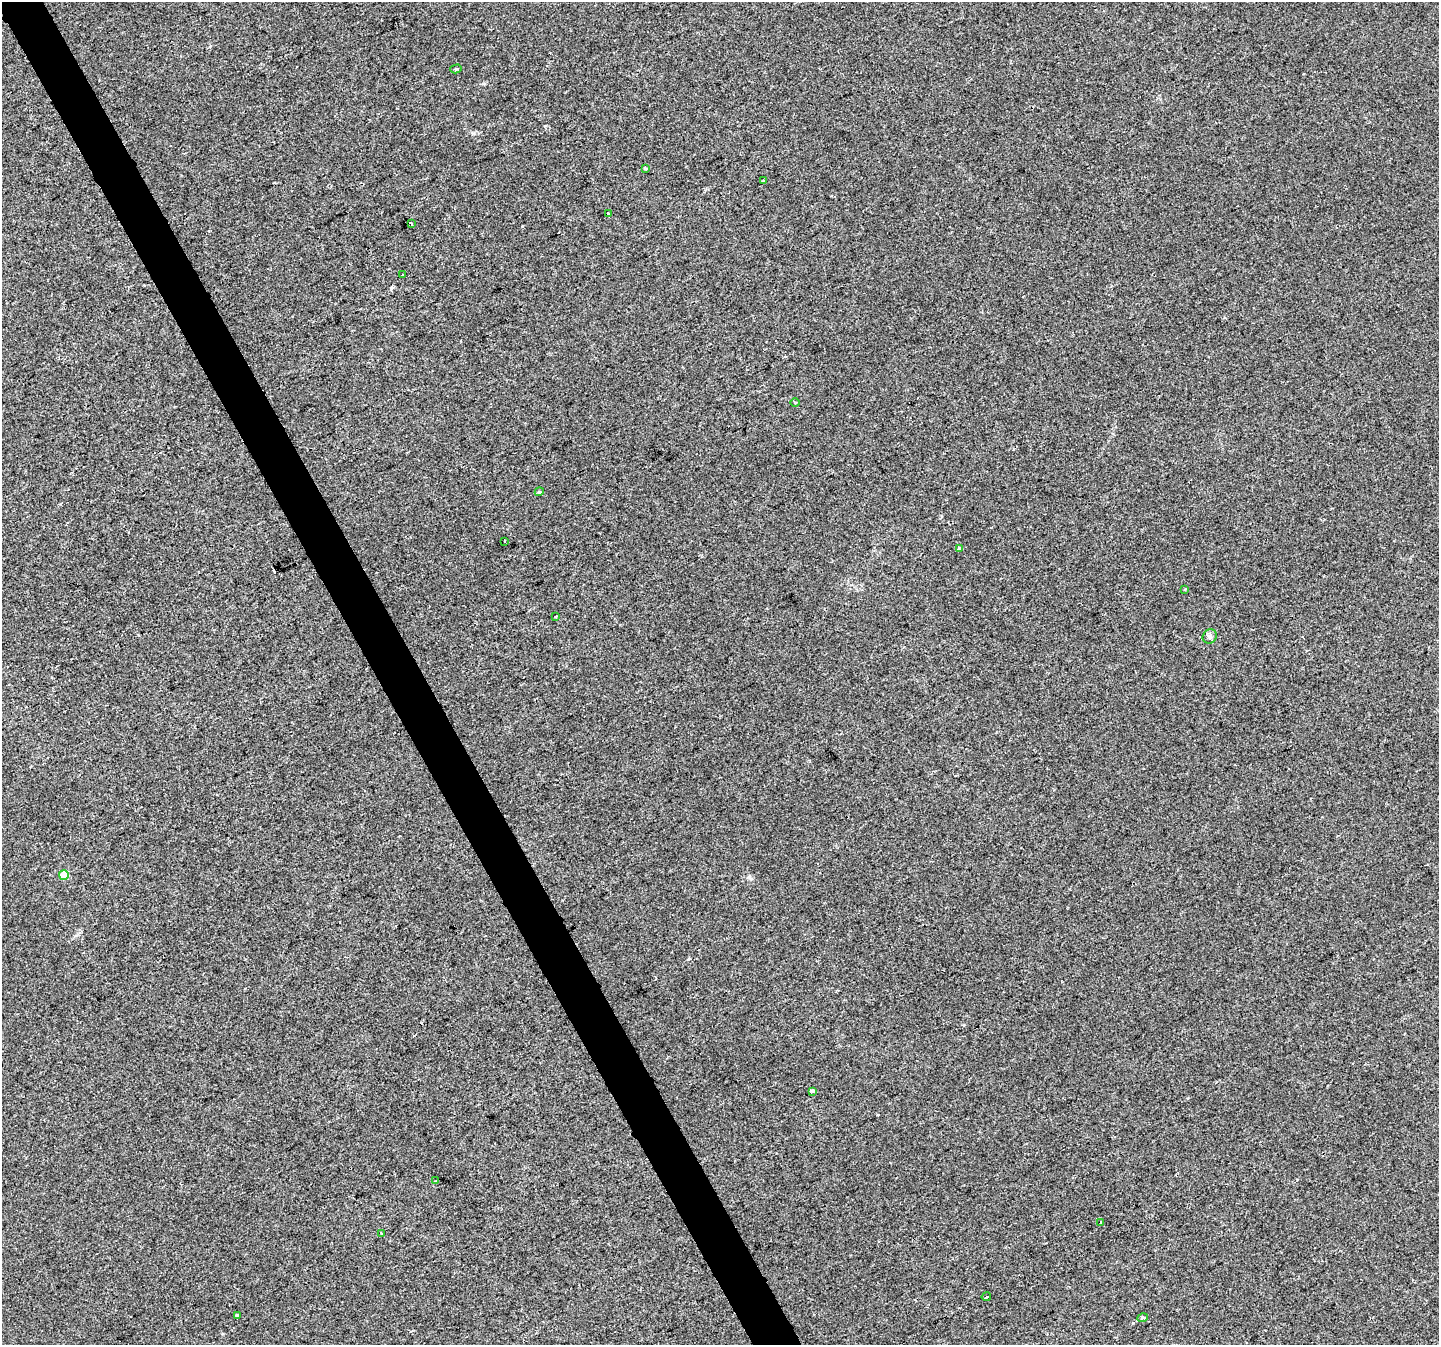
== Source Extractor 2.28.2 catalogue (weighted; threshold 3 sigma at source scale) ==
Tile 11 of 4 x 4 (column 3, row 3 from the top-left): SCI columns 2877-4313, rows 1444-2786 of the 5753 x 5632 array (HDU 1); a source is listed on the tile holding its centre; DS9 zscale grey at full resolution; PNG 1441 x 1347 px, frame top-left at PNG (2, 2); each listed source drawn as its Kron ellipse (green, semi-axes under 4 px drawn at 4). Shown black and unused: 3% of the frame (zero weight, under 2 of 3 exposures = <1% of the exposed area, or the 3 px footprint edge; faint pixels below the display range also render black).
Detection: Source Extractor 2.28.2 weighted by HDU 2 'WHT'; one run over the whole footprint, this tile lists its part. Background 0.0138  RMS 0.0048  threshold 0.0217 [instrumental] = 3 sigma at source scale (4.5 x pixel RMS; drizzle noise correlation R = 1.50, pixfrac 1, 0.0396/0.0396 arcsec/px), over >= 5 px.
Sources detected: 24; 3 cosmic-ray / hot-pixel residue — neither listed nor drawn; the other 21 listed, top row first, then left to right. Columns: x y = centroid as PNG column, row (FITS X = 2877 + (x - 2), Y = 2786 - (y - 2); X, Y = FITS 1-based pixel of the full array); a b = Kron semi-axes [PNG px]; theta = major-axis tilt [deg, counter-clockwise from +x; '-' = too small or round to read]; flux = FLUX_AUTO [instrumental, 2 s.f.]
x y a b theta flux
456 69 6 3 16 0.82
646 168 3 3 - 2.4
763 180 2 2 - 0.46
608 214 4 3 - 3.2
411 224 4 3 - 6.8
402 275 3 3 - 1.1
795 403 4 3 - 0.43
539 492 4 3 - 0.46
504 541 3 2 - 0.58
959 548 3 3 - 3.8
1185 589 3 3 - 0.41
555 617 3 3 - 1.1
1210 636 7 6 - 1.4
64 875 5 4 - 12
813 1091 4 3 - 5.3
436 1181 3 2 - 0.76
1101 1222 3 2 - 0.65
381 1233 3 2 - 0.4
986 1297 5 2 - 1.2
237 1315 3 3 - 0.59
1143 1318 5 4 - 1.2
Unlisted compact peaks at least as high as the median listed source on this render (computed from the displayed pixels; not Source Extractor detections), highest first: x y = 1133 1323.